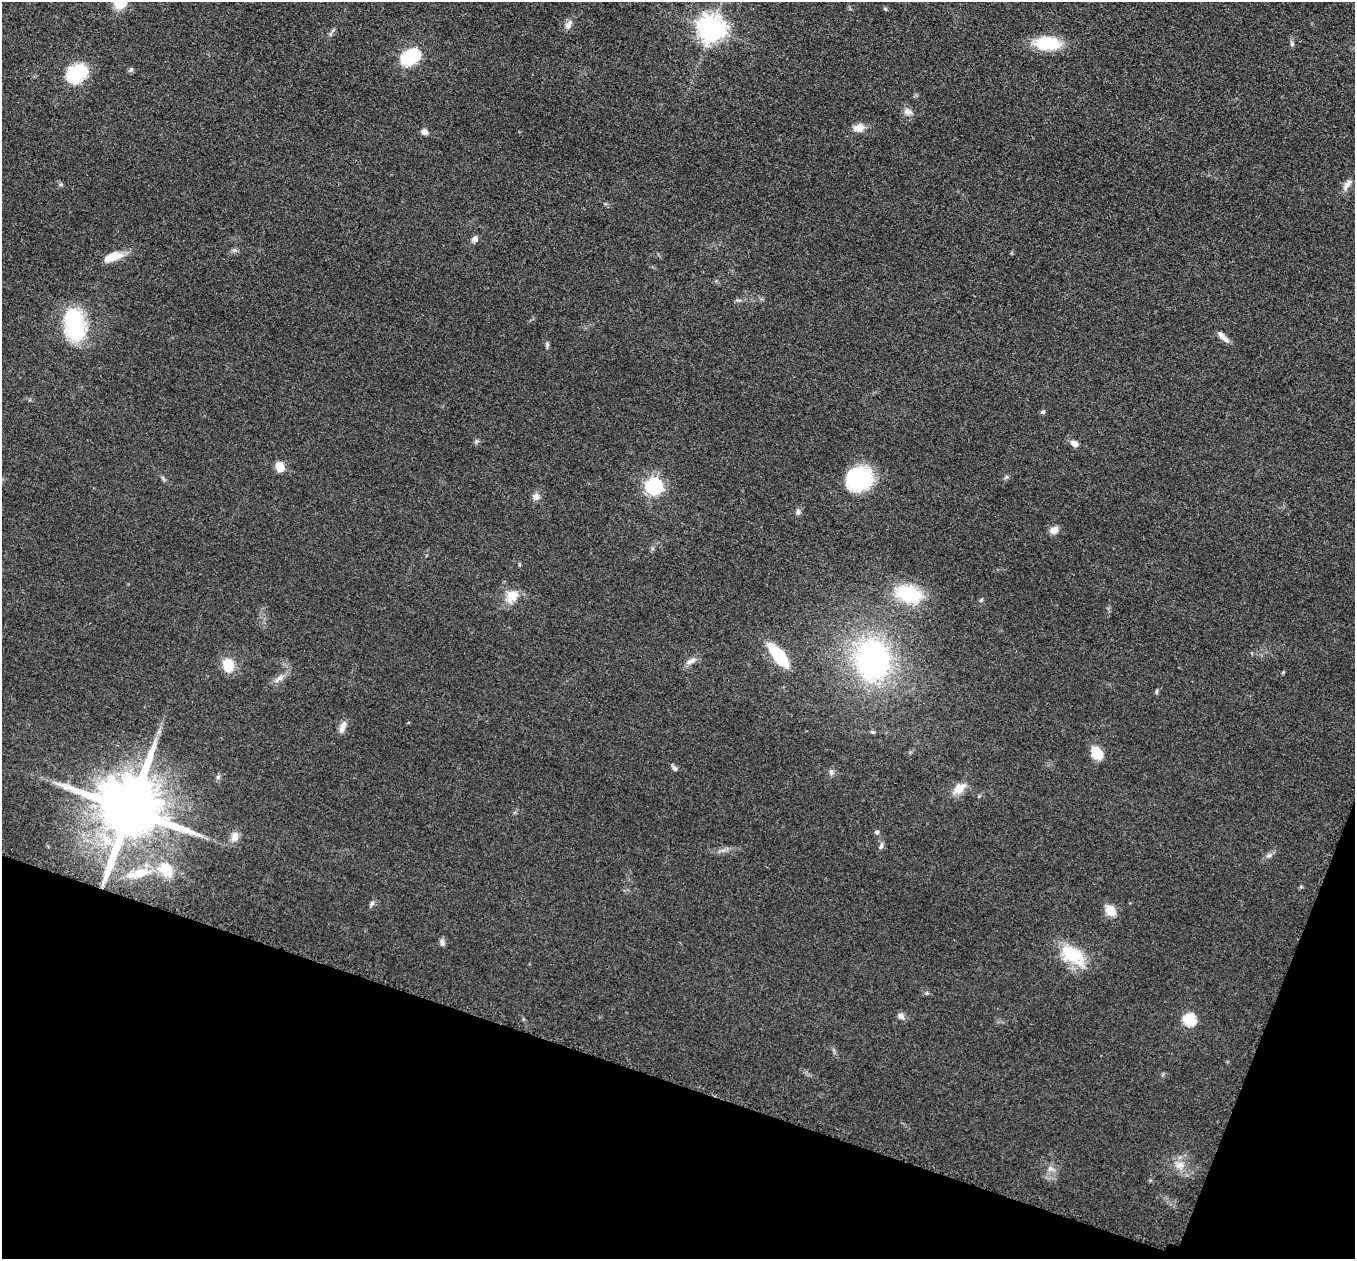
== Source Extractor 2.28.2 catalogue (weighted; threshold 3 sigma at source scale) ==
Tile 15 of 4 x 4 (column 3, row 4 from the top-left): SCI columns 2737-4089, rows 197-1453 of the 5457 x 5502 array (HDU 1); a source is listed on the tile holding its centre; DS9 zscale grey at full resolution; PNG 1357 x 1261 px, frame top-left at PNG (2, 2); no overlay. Shown black and unused: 17% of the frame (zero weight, under 3 of 5 exposures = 3% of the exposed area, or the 3 px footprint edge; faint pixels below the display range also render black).
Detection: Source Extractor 2.28.2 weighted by HDU 2 'WHT'; one run over the whole footprint, this tile lists its part. Background 0.0534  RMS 0.006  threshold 0.027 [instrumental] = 3 sigma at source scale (4.5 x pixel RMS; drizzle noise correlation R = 1.50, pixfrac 1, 0.05/0.05 arcsec/px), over >= 5 px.
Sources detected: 62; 2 inside a brighter object's white glare — not listed; the other 60 listed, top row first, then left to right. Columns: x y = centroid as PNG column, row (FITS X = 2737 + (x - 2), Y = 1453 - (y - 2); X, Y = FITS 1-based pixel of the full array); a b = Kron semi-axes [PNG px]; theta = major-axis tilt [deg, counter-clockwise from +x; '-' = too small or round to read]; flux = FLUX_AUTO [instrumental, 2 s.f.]
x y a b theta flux
120 4 11 10 - 11
885 9 6 4 -45 0.72
568 25 12 8 55 2.9
711 29 8 8 - 650
1048 44 27 13 -2 26
1292 44 6 5 - 1
413 55 7 6 - 66
131 70 7 5 22 1.1
76 72 26 19 7 23
908 112 12 9 -17 3.2
859 128 14 10 6 5.1
424 132 7 6 - 3
1347 185 17 7 57 3.4
475 239 8 7 - 2.5
113 257 23 10 20 9.9
739 300 8 3 -12 1
75 325 37 22 -80 46
1221 335 14 7 -51 3.5
547 344 8 5 -89 1.2
1043 412 6 5 - 1
1074 443 9 7 -34 3.2
280 467 6 5 - 19
1006 477 6 5 - 1
163 478 9 3 -57 1.1
858 479 30 25 22 40
654 486 7 7 - 170
536 497 9 9 - 3
798 512 8 6 -77 1.5
1054 530 10 8 33 4.4
908 594 24 15 -18 39
512 596 14 12 48 9.9
981 600 5 4 - 0.83
778 655 31 11 -51 25
872 660 31 25 -90 160
691 661 15 7 26 3.4
228 664 13 11 -84 13
1283 672 4 4 - 0.65
279 678 15 6 39 3.5
1156 691 7 3 71 0.8
342 727 16 7 66 3.7
1097 753 14 10 -59 12
675 768 8 6 -48 1.7
831 772 9 5 89 1.6
218 777 7 5 46 1.3
959 788 19 12 35 7.1
130 810 17 16 - 6600
877 832 6 5 - 1.3
235 837 14 9 72 4.3
881 846 9 5 71 1.5
1269 855 11 4 22 1.7
166 870 11 9 -46 16
140 873 24 11 21 9.1
372 903 8 6 58 1.5
1110 911 10 7 -52 12
442 943 11 5 -80 1.7
1072 955 31 17 -33 27
901 1016 10 8 -41 2.3
1189 1020 6 6 - 58
1180 1165 13 11 -21 6
1050 1169 8 7 - 2.5
Overlapping masked pixels (flux is a lower limit): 1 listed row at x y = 130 810
Isophote crosses this tile's border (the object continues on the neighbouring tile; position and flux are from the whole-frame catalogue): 1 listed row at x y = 120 4